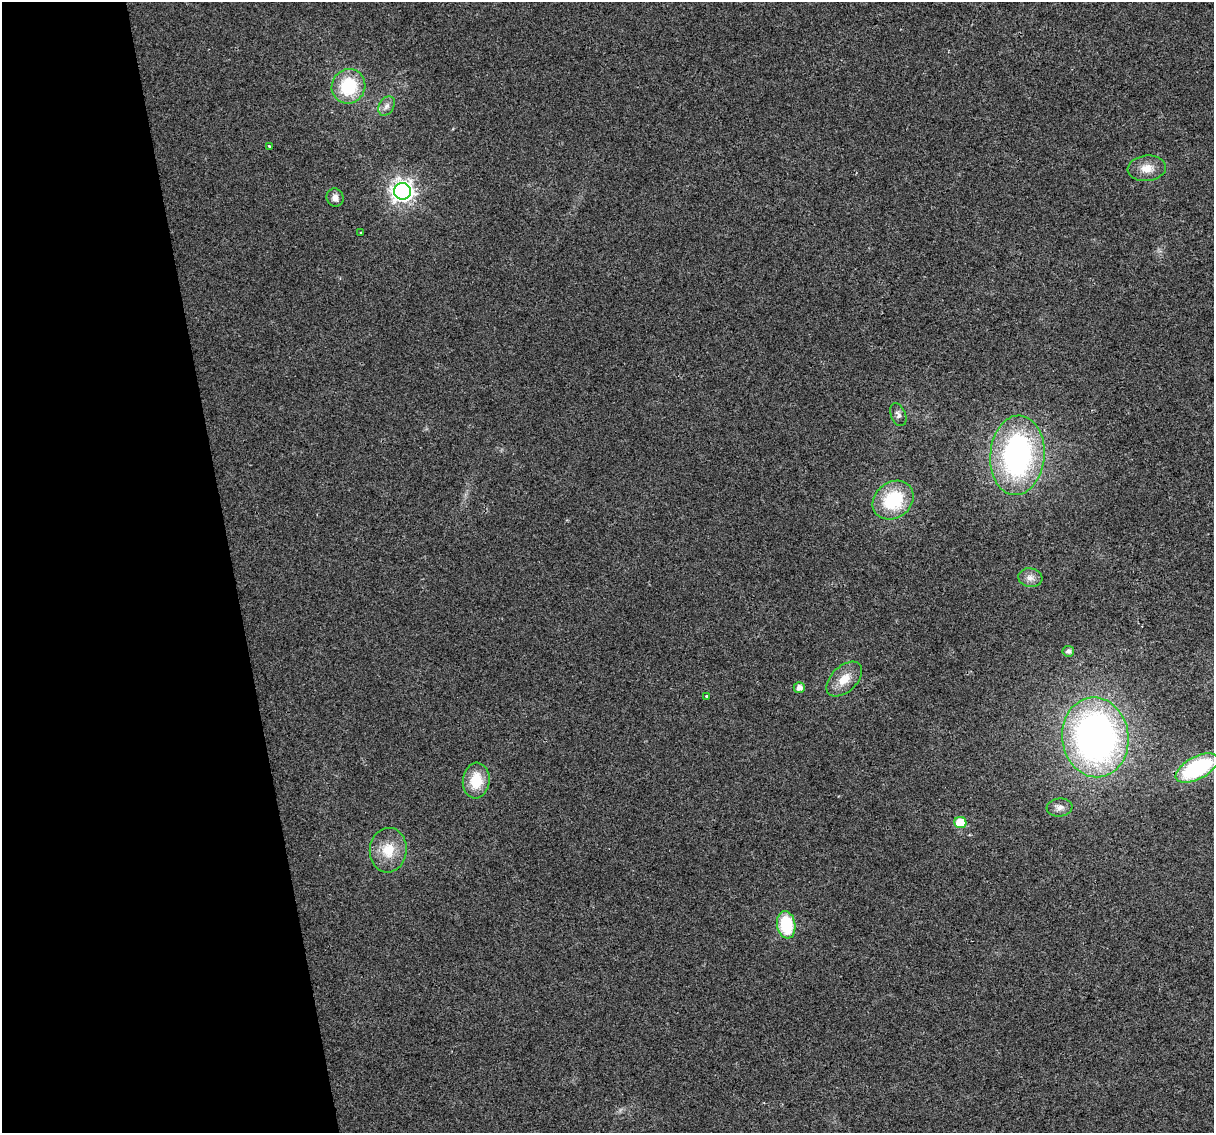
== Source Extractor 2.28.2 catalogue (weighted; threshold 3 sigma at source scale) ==
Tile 5 of 4 x 4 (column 1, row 2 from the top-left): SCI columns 1-1212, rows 2334-3464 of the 4848 x 4619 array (HDU 1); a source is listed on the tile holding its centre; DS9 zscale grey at full resolution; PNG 1216 x 1135 px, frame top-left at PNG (2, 2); each listed source drawn as its Kron ellipse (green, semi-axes under 4 px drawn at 4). Shown black and unused: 19% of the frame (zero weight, under 2 of 3 exposures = <1% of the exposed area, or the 3 px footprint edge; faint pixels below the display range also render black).
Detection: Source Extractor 2.28.2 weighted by HDU 2 'WHT'; one run over the whole footprint, this tile lists its part. Background 0.0271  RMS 0.0062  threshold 0.0281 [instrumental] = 3 sigma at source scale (4.5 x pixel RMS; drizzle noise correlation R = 1.50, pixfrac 1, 0.0396/0.0396 arcsec/px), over >= 5 px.
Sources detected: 22; all 22 listed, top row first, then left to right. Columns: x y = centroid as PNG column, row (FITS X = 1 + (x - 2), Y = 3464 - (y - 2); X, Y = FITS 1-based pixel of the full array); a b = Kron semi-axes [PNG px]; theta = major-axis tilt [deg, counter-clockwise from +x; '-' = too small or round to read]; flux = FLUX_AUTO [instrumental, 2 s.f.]
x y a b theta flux
348 86 17 16 - 30
386 106 10 7 57 2.8
270 147 3 3 - 1.7
1147 168 19 13 6 8.1
403 191 8 8 - 370
335 198 9 8 - 3.6
361 232 3 3 - 0.95
898 415 12 7 -67 2.5
1017 455 40 27 85 140
893 500 22 18 37 35
1030 578 12 9 -9 4.1
1068 651 6 5 - 2.3
844 679 21 12 43 10
799 687 5 5 - 3.4
707 696 3 3 - 1.6
1095 737 40 33 -82 260
1197 768 23 11 28 63
476 781 18 13 85 16
1060 807 13 9 7 3.7
960 822 6 5 - 26
388 850 22 18 84 15
786 925 14 9 -81 31